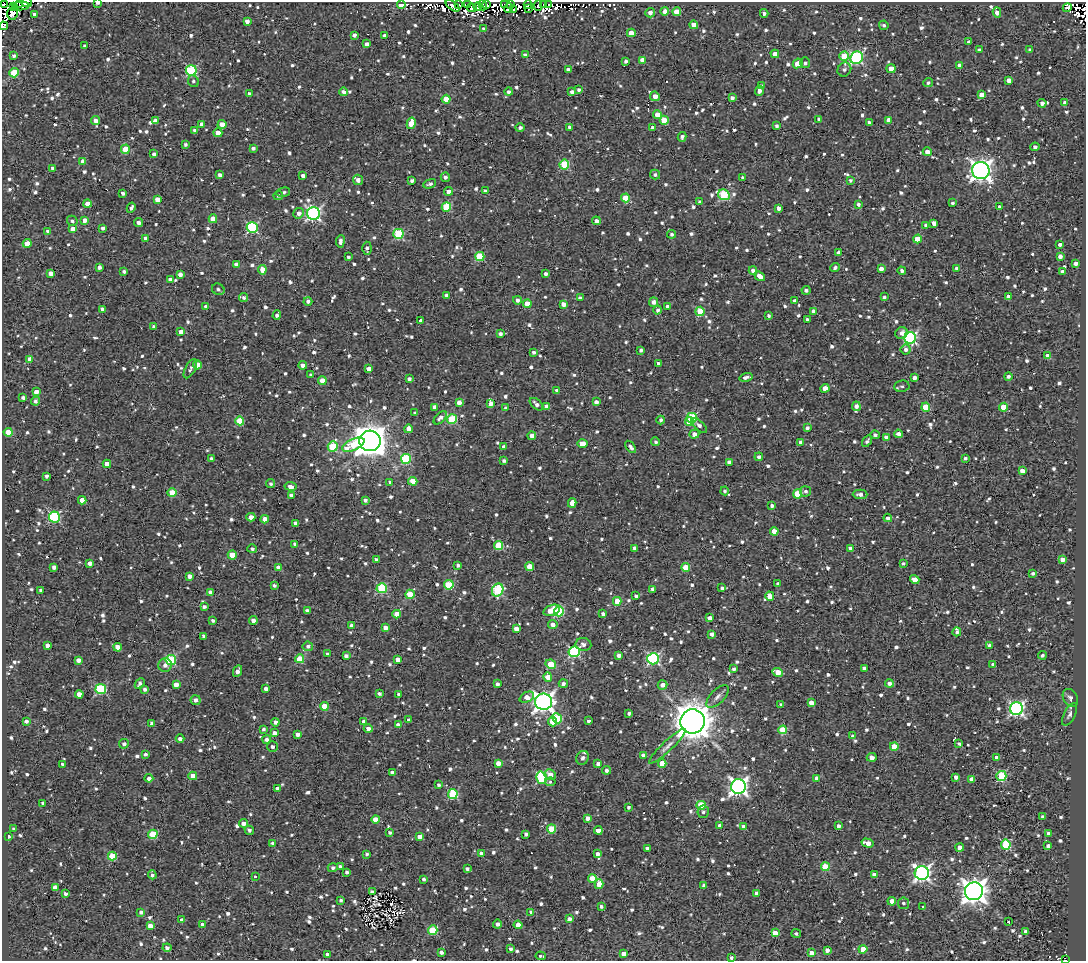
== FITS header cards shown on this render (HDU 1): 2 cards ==
NAXIS1  =                 1084
NAXIS2  =                  959

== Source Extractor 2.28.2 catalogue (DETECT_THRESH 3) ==
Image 1084 x 959 px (HDU 1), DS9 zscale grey, 1 PNG px = 1 image px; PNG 1088 x 963 px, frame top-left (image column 1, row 959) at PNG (2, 2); each listed source drawn as its Kron ellipse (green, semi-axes under 4 px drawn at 4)
Background 2.02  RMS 4.9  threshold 14.6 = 3 sigma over >= 5 px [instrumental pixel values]
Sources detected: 1308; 11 with non-positive FLUX_AUTO (blend fragments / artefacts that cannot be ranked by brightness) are neither listed nor drawn; of the other 1297, the 500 brightest by FLUX_AUTO listed and drawn (797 fainter detections omitted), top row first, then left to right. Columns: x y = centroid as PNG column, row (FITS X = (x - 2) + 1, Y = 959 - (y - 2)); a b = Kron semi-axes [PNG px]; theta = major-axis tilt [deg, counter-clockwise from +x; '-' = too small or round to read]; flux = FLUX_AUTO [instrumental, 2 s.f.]
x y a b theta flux
26 2 5 4 - 950
19 3 3 2 - 1800
98 3 4 2 - 1500
401 4 4 3 - 7100
458 4 4 3 - 3000
468 4 3 3 - 6900
505 4 3 3 - 1500
510 4 3 3 - 3700
543 4 3 2 - 3500
3 5 3 2 - 1700
483 5 5 2 - 1100
487 5 4 3 - 1300
528 5 4 3 - 6700
548 5 3 2 - 3000
21 6 8 3 3 2000
452 6 8 4 -36 4100
538 6 5 3 - 6100
13 7 4 2 - 880
478 7 4 3 - 1500
472 8 5 3 - 820
508 8 5 3 - 5500
1067 8 4 4 - 1400
513 9 4 2 - 2400
528 9 3 3 - 990
665 11 4 4 - 2100
677 12 4 4 - 7500
997 12 5 4 - 2600
13 13 7 5 77 4100
650 13 5 4 - 1900
764 13 4 4 - 950
35 14 4 3 - 1200
247 21 4 4 - 1800
694 25 4 4 - 4200
884 25 5 4 - 770
4 26 4 3 - 1200
483 29 4 4 - 890
631 33 4 4 - 2800
354 35 4 3 - 1000
384 35 4 3 - 920
969 42 3 3 - 790
367 44 4 3 - 1500
85 46 4 3 - 1000
979 50 4 3 - 840
1030 50 4 4 - 820
775 54 4 4 - 2600
525 55 4 4 - 1300
14 56 3 3 - 800
844 56 5 4 - 8200
857 58 6 6 - 48000
642 60 4 4 - 3100
626 61 3 3 - 900
798 63 5 4 - 3800
805 63 5 5 - 820
960 65 4 4 - 1800
891 68 4 4 - 4500
844 69 7 6 - 1100
191 70 5 5 - 26000
568 70 4 3 - 1100
14 73 5 4 - 11000
1009 80 4 4 - 2500
193 81 6 5 - 760
928 83 5 4 - 760
761 86 4 3 - 910
579 89 4 4 - 910
759 91 5 3 - 1900
344 92 4 3 - 1200
509 92 4 4 - 910
572 92 4 3 - 1300
249 94 4 4 - 840
982 95 4 4 - 3400
655 96 5 4 - 3300
732 98 4 3 - 1200
446 99 4 4 - 6900
1042 103 4 4 - 1200
1065 103 4 3 - 1200
657 115 4 4 - 3700
819 119 4 3 - 920
96 120 5 4 - 1800
664 120 4 4 - 9400
889 120 4 4 - 3200
155 121 4 4 - 2600
411 123 6 4 76 6000
870 123 4 4 - 1400
201 124 3 3 - 1200
222 124 4 4 - 3500
777 126 4 4 - 860
570 127 4 3 - 1100
653 127 3 3 - 1000
520 128 4 4 - 1100
195 130 4 4 - 870
218 133 4 4 - 2600
682 137 5 4 - 1100
185 144 4 3 - 760
1035 147 4 3 - 1200
253 148 4 3 - 950
125 149 4 4 - 5900
927 152 4 4 - 2200
154 154 4 4 - 1100
83 161 4 4 - 2700
564 165 5 5 - 19000
53 168 4 3 - 1000
981 171 9 8 - 200000
655 174 5 5 - 950
220 175 4 4 - 1500
303 176 4 3 - 1300
445 177 5 4 - 1100
743 177 4 3 - 820
358 180 5 5 - 1700
850 180 4 4 - 770
412 181 4 3 - 920
430 184 7 4 22 1100
449 191 4 4 - 2200
485 191 4 3 - 1100
283 192 7 4 14 780
123 193 4 3 - 1100
278 195 5 4 - 760
724 195 6 5 - 22000
625 198 4 4 - 7300
158 199 4 4 - 3700
700 202 3 3 - 790
952 203 3 3 - 760
87 204 4 4 - 2300
858 204 3 3 - 770
446 207 5 4 - 13000
999 207 4 3 - 950
131 208 5 3 - 950
779 208 4 4 - 2200
299 213 5 5 - 1700
314 213 6 6 - 72000
213 219 4 4 - 5100
85 220 4 4 - 1800
72 221 5 5 - 800
596 221 4 4 - 1500
138 223 4 4 - 1200
934 223 4 3 - 2200
926 225 4 4 - 890
103 228 4 3 - 1100
252 228 5 5 - 36000
73 229 4 4 - 3200
48 231 4 4 - 760
398 234 5 5 - 20000
671 234 4 4 - 790
145 238 4 3 - 1600
917 239 4 4 - 4500
340 241 6 3 84 1300
27 243 4 4 - 4000
1060 244 3 3 - 1000
367 248 6 4 -88 1000
838 253 4 3 - 1800
480 256 4 4 - 15000
1060 256 4 4 - 1500
348 257 3 3 - 790
1076 263 4 3 - 1500
236 264 4 4 - 1500
99 267 4 3 - 1200
835 267 5 4 - 960
957 268 4 4 - 1600
881 269 4 4 - 2200
262 270 4 4 - 4300
124 271 3 3 - 870
753 271 4 4 - 1600
902 271 4 3 - 880
1062 271 4 3 - 870
50 273 4 4 - 1900
180 274 4 4 - 1800
546 274 4 3 - 970
760 276 6 4 -38 3000
170 280 4 3 - 1200
218 289 6 5 - 830
806 290 4 3 - 1000
447 295 4 3 - 1200
884 297 3 3 - 810
1008 297 4 3 - 1800
244 298 4 4 - 870
580 298 4 4 - 1100
517 300 4 4 - 1200
308 301 4 4 - 1100
795 301 4 3 - 1400
653 302 5 4 - 1600
527 304 4 4 - 4900
563 304 4 4 - 2100
206 306 4 4 - 1100
667 306 3 3 - 960
102 309 4 3 - 1100
658 310 4 4 - 1100
700 311 4 4 - 12000
814 311 4 4 - 2400
277 315 5 3 - 1100
768 315 3 3 - 810
808 320 4 3 - 870
421 321 4 3 - 1300
154 327 4 4 - 1200
181 332 4 3 - 1800
901 333 6 5 - 1600
500 334 4 3 - 1100
910 338 6 5 - 54000
906 349 5 5 - 1300
641 350 3 3 - 780
533 352 3 3 - 890
1047 356 4 3 - 2300
30 359 4 4 - 2000
658 364 4 3 - 1700
197 365 4 4 - 6800
303 365 4 4 - 2400
190 369 10 5 62 1200
369 369 4 4 - 2700
311 375 4 4 - 960
746 377 7 3 15 1700
1008 377 4 4 - 1200
914 378 4 3 - 1800
409 379 4 3 - 900
322 381 4 4 - 4000
902 386 8 6 8 760
825 388 4 4 - 3300
557 391 4 3 - 1300
36 392 4 4 - 2200
23 397 4 3 - 810
35 401 4 4 - 890
596 402 4 4 - 1500
459 403 4 4 - 3000
491 404 4 4 - 2000
536 404 8 4 -42 1300
547 406 4 4 - 2500
856 406 5 4 - 1700
435 407 4 4 - 1600
926 407 4 4 - 10000
1003 407 4 4 - 8100
506 408 4 4 - 1000
415 413 4 3 - 970
440 418 8 4 45 1600
692 418 5 5 - 19000
452 419 5 4 - 19000
661 420 4 3 - 980
240 421 4 4 - 10000
689 422 4 4 - 5000
699 425 10 4 -42 1400
807 428 4 4 - 1000
408 429 4 4 - 2100
8 432 4 4 - 8200
694 434 5 4 - 2000
898 434 4 4 - 1500
875 435 5 4 - 1000
532 436 4 4 - 2400
886 437 4 3 - 1400
370 441 10 10 - 630000
867 441 6 4 55 970
656 442 4 4 - 760
801 443 4 4 - 2300
582 444 5 4 - 6000
353 445 12 5 24 13000
333 447 5 5 - 16000
504 447 4 4 - 1400
631 447 7 4 -55 1200
759 457 4 4 - 910
965 458 4 4 - 870
211 459 4 3 - 900
406 459 5 5 - 22000
504 461 4 3 - 830
729 462 4 4 - 1200
107 464 4 4 - 3300
1022 471 4 4 - 2700
47 476 3 3 - 930
413 481 4 4 - 5600
390 482 3 3 - 830
271 484 4 4 - 800
290 486 6 4 -8 1500
725 491 4 4 - 860
806 491 5 5 - 980
172 493 4 4 - 8300
797 494 4 4 - 11000
860 494 7 4 -2 1300
291 495 4 4 - 1400
82 500 4 4 - 3600
365 500 4 3 - 920
572 503 5 4 - 2500
772 506 3 3 - 1000
54 517 5 5 - 30000
251 517 4 4 - 2000
888 518 4 4 - 1300
265 519 4 4 - 3100
295 523 4 3 - 1700
774 531 4 4 - 4100
295 544 4 3 - 1600
499 546 4 4 - 13000
634 548 4 3 - 990
850 548 4 3 - 1100
252 549 5 4 - 860
232 555 4 4 - 5500
376 559 3 3 - 980
1062 559 4 4 - 2000
90 563 4 3 - 1700
903 564 3 3 - 760
458 565 4 3 - 810
530 566 4 4 - 6300
54 567 4 4 - 1500
278 567 4 4 - 3300
686 567 4 4 - 8500
1033 574 3 3 - 830
190 576 4 4 - 2000
915 580 5 4 - 2900
778 584 4 3 - 1100
274 585 4 3 - 840
449 585 5 4 - 15000
382 588 5 5 - 24000
722 588 4 3 - 820
652 589 3 3 - 870
41 590 4 3 - 910
498 590 7 5 64 25000
210 592 4 3 - 1200
410 594 5 4 - 11000
636 596 4 3 - 930
770 596 5 4 - 3900
617 601 4 4 - 7200
204 607 4 3 - 960
307 610 4 3 - 1000
552 610 8 5 18 6200
559 611 5 5 - 23000
397 614 4 4 - 5000
603 614 4 3 - 880
710 618 4 4 - 1600
213 620 3 3 - 900
253 620 4 4 - 1900
553 625 5 4 - 1800
351 626 4 4 - 1300
385 628 4 4 - 2000
516 629 4 4 - 2100
957 632 4 4 - 820
712 634 4 3 - 1500
204 636 4 3 - 890
583 644 8 6 -7 1300
47 645 4 3 - 1500
990 645 4 4 - 2600
308 646 5 4 - 850
118 647 4 4 - 3600
574 652 5 5 - 40000
327 654 4 3 - 770
619 655 4 3 - 1600
1042 655 4 4 - 820
346 656 4 4 - 1200
300 659 4 4 - 13000
397 659 4 4 - 1900
653 659 6 5 - 50000
78 660 4 4 - 2000
171 660 5 5 - 25000
551 664 5 4 - 9400
993 664 3 3 - 780
165 665 7 6 - 1600
864 668 4 4 - 1300
733 669 4 3 - 870
237 671 6 3 64 1900
778 672 5 4 - 5000
548 677 4 4 - 3900
140 683 5 4 - 1000
889 683 4 4 - 1500
497 684 3 3 - 1000
563 684 4 4 - 1100
176 685 4 4 - 3300
662 685 5 4 - 2000
101 689 5 5 - 26000
145 689 4 3 - 1100
266 689 4 3 - 1400
79 694 4 4 - 2900
379 694 4 3 - 960
399 694 3 3 - 1200
527 697 7 5 24 3100
717 697 14 6 45 1600
1070 698 9 7 -60 1200
196 700 5 4 - 1600
543 702 8 8 - 190000
811 703 4 4 - 2500
781 704 3 3 - 1000
324 706 4 4 - 6400
1016 709 6 6 - 80000
629 713 3 3 - 800
1070 714 12 5 64 1200
557 718 5 4 - 13000
409 720 4 3 - 1000
26 721 4 3 - 860
364 721 4 4 - 2100
589 721 3 3 - 1900
693 721 12 12 - 710000
275 722 4 4 - 1500
552 722 5 4 - 6200
151 723 4 4 - 800
398 725 4 4 - 2500
263 729 4 3 - 750
368 729 4 4 - 1600
783 730 4 4 - 12000
274 733 4 4 - 1600
298 734 4 4 - 1800
853 736 4 4 - 1600
180 738 4 3 - 1100
267 739 4 4 - 1300
124 744 5 4 - 1100
959 744 4 3 - 850
667 746 24 5 44 2100
894 746 4 4 - 6300
272 747 5 5 - 1300
145 754 3 3 - 840
643 755 3 3 - 1600
872 757 5 4 - 1900
583 758 7 6 - 1100
997 758 4 4 - 2400
498 763 4 4 - 2900
662 763 4 4 - 5300
62 764 3 3 - 790
598 764 4 3 - 1500
607 770 4 4 - 1100
392 772 4 4 - 1900
550 775 6 5 - 2500
193 776 4 4 - 4000
1001 776 5 5 - 23000
956 777 4 4 - 1600
149 778 4 4 - 1400
541 778 6 5 - 31000
817 778 4 4 - 2100
972 779 4 4 - 2800
550 782 5 4 - 890
439 785 3 3 - 760
738 786 7 7 - 130000
277 788 4 3 - 1500
453 794 5 5 - 20000
43 803 4 4 - 1000
701 805 4 4 - 12000
628 807 3 3 - 760
703 812 6 5 - 840
1042 817 4 3 - 920
587 818 4 4 - 2600
376 819 4 4 - 5400
244 823 4 4 - 1900
720 826 4 3 - 1500
838 826 4 3 - 1400
744 827 4 4 - 2000
14 829 4 4 - 920
551 829 4 4 - 11000
249 830 5 4 - 910
598 830 4 4 - 3500
390 832 4 3 - 810
1048 833 3 3 - 1200
153 834 5 4 - 14000
526 834 4 3 - 910
8 836 3 3 - 960
420 836 4 4 - 2200
273 843 4 3 - 1100
868 843 6 4 -14 2700
1006 845 5 5 - 18000
1048 846 4 4 - 1200
647 848 4 3 - 910
960 848 4 4 - 2400
367 854 3 3 - 830
481 854 4 3 - 1200
597 854 4 4 - 1400
112 856 4 4 - 12000
340 867 4 3 - 900
825 867 4 4 - 13000
333 868 5 4 - 880
467 869 4 3 - 870
347 872 3 3 - 830
922 873 7 7 - 100000
152 875 4 4 - 790
874 875 4 3 - 1700
255 876 3 3 - 2100
592 878 4 4 - 4900
424 879 3 3 - 880
599 884 5 4 - 4900
704 885 4 4 - 1100
55 887 4 4 - 3200
974 891 9 9 - 310000
372 892 3 3 - 890
757 893 4 3 - 1300
66 894 3 3 - 770
341 900 3 3 - 800
892 901 4 4 - 3500
903 903 6 5 - 990
601 906 3 3 - 810
923 906 3 3 - 870
141 912 4 3 - 1200
531 912 4 3 - 1100
569 919 4 4 - 1500
182 920 4 3 - 1300
1009 922 3 3 - 900
202 924 4 3 - 1100
498 924 4 4 - 1400
518 925 4 4 - 3600
150 926 4 4 - 2800
433 930 5 4 - 15000
1026 931 4 3 - 1200
775 933 4 4 - 4400
796 933 5 4 - 890
167 948 4 4 - 990
511 949 4 4 - 820
863 949 4 4 - 5200
827 950 4 3 - 1600
441 952 4 4 - 1100
811 953 4 4 - 2800
327 954 4 3 - 920
624 954 4 3 - 2100
541 956 5 3 - 1200
731 958 3 3 - 790
1065 960 3 2 - 1100
At the frame edge (FLAGS 8, measured only in part): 7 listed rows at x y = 26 2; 19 3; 98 3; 3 5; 4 26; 731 958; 1065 960
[797 fainter detections neither listed nor drawn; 11 non-positive-flux detections neither listed nor drawn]